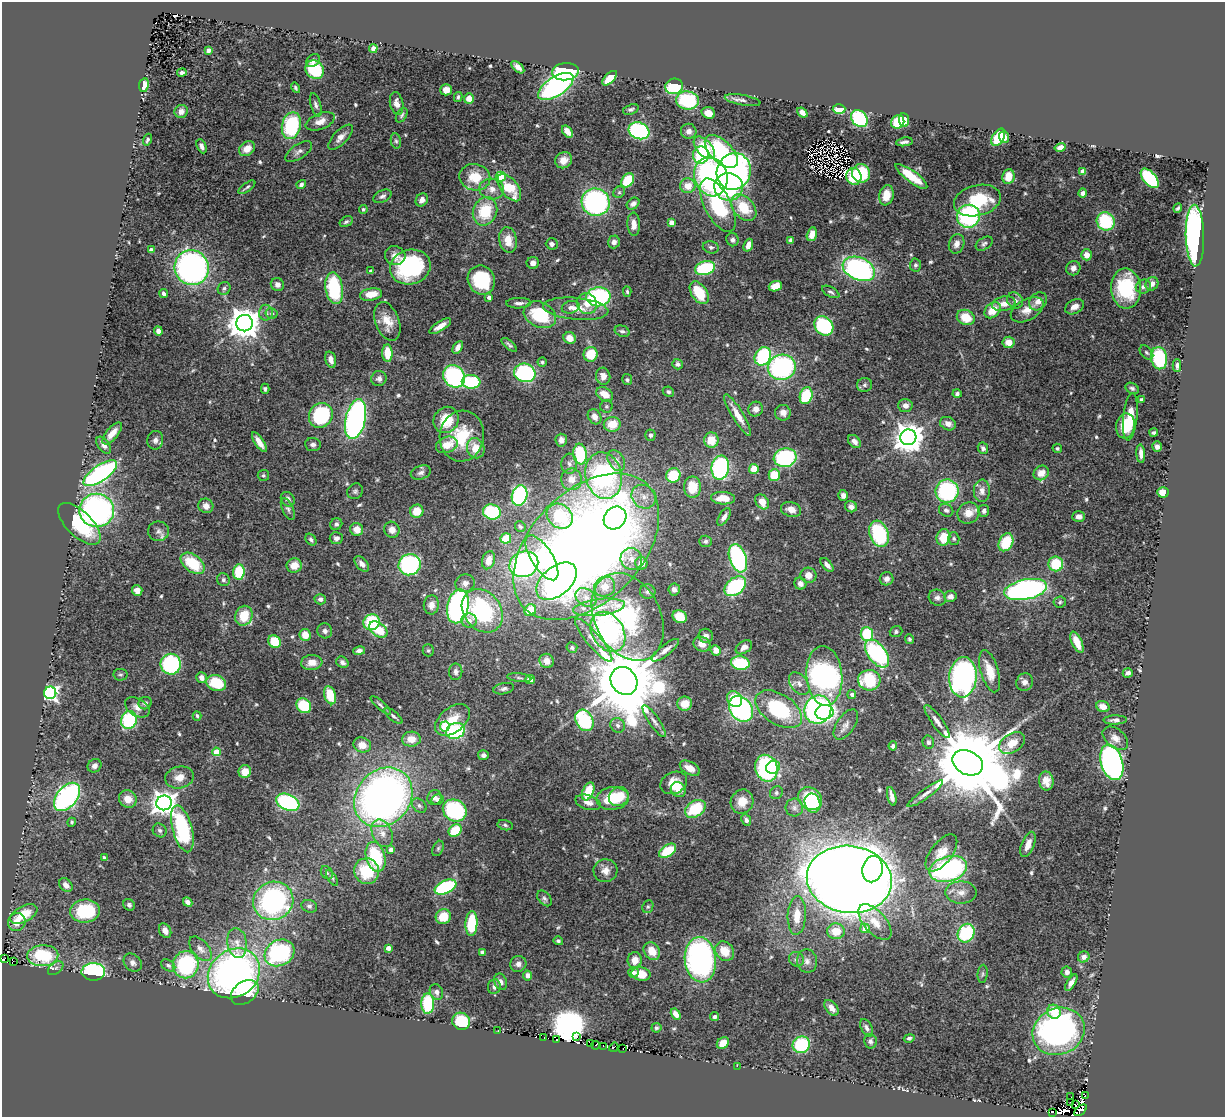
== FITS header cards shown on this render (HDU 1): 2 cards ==
NAXIS1  =                 1223
NAXIS2  =                 1115

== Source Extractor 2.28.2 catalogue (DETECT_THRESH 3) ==
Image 1223 x 1115 px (HDU 1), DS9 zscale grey, 1 PNG px = 1 image px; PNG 1227 x 1119 px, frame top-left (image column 1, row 1115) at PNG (2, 2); each listed source drawn as its Kron ellipse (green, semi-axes under 4 px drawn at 4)
Background 1.83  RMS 0.034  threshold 0.101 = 3 sigma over >= 5 px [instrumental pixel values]
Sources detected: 599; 16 with non-positive FLUX_AUTO (blend fragments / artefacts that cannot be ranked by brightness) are neither listed nor drawn; of the other 583, the 500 brightest by FLUX_AUTO listed and drawn (83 fainter detections omitted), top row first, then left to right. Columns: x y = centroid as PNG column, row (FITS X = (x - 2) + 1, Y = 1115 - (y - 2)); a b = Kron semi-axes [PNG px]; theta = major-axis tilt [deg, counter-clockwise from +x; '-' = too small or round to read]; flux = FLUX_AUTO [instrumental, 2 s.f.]
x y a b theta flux
373 48 4 4 - 12
208 50 4 4 - 8
313 60 7 5 38 8.9
518 67 8 4 -43 11
315 70 10 8 -46 110
182 72 5 3 - 6.4
565 72 13 8 6 300
610 78 9 4 45 65
144 85 7 5 82 22
556 86 20 9 33 450
674 86 9 7 17 120
295 88 5 4 - 4.1
446 90 6 5 - 17
458 97 5 3 - 3.9
469 98 5 5 - 20
687 100 11 9 -9 150
742 100 18 5 -10 11
397 103 11 6 -77 15
316 105 12 5 -74 7.3
631 109 8 5 19 5.1
839 109 6 5 - 43
181 111 7 6 - 14
802 112 6 4 -38 10
708 113 7 5 -20 22
402 115 8 5 58 4.5
859 118 9 7 -48 220
904 120 7 5 -84 37
320 121 15 8 21 21
898 122 7 6 - 73
291 126 13 9 77 180
567 131 7 4 -54 18
639 131 11 8 -21 320
689 131 8 7 - 12
340 137 16 7 46 16
998 137 9 6 59 88
1004 137 6 5 - 13
147 140 6 3 71 5.3
396 141 7 5 -79 4.6
904 142 8 3 9 6.6
202 146 7 4 -67 9.1
1060 147 5 4 - 14
704 148 13 7 -48 62
247 149 9 6 36 24
299 151 15 7 33 11
721 152 20 10 -45 200
701 155 8 8 - 100
564 160 8 8 - 21
734 171 19 17 69 600
1083 171 4 4 - 32
861 173 9 9 - 110
854 176 8 7 - 58
911 176 19 5 -36 60
475 177 15 13 -12 57
501 177 5 5 - 140
711 177 20 16 -72 570
1008 177 7 6 - 41
1150 178 11 6 -49 200
628 180 7 5 54 100
301 184 5 4 - 6.6
688 186 7 7 - 31
247 187 10 3 34 4.9
729 187 14 13 - 230
509 188 16 8 -53 82
492 189 12 10 -11 21
619 192 6 5 - 4.5
1083 193 5 4 - 9
886 195 10 7 78 36
382 196 10 6 26 7.4
422 200 7 5 55 12
977 200 24 15 14 130
596 202 14 13 - 420
633 204 7 5 38 9.7
718 205 29 13 -63 200
744 208 15 10 -47 66
1178 208 5 3 - 3.7
363 209 4 4 - 4.2
485 211 14 12 67 91
968 216 11 11 - 280
1106 221 9 8 - 130
346 222 7 4 31 4.4
671 222 4 4 - 26
634 224 12 6 -87 19
812 234 7 5 76 21
1195 236 31 9 -89 750
508 240 13 9 -79 33
732 240 7 6 - 7
791 240 4 4 - 8.2
614 242 6 6 - 11
552 244 6 5 - 8.1
957 244 10 7 71 16
984 244 9 5 33 6.3
748 245 6 4 70 17
711 247 8 6 -14 5.5
151 250 4 4 - 12
1087 255 5 5 - 20
395 256 10 9 - 16
533 263 6 6 - 11
915 265 6 5 - 5.1
410 267 20 17 16 240
192 268 17 17 - 710
705 268 10 6 14 150
1073 268 7 7 - 12
859 269 17 11 -23 450
371 271 4 3 - 11
481 280 15 13 -61 150
1152 284 7 6 - 12
277 285 7 6 - 11
775 286 7 5 19 35
1143 287 8 7 - 7.7
224 288 7 6 - 5.5
334 288 16 8 -81 160
1126 289 20 15 -87 170
627 292 5 4 - 4
831 292 9 4 -28 5.6
699 293 12 7 -56 75
164 294 4 4 - 7.3
371 294 11 6 9 33
489 297 4 3 - 9.9
598 297 12 9 4 290
1015 300 8 7 - 9.7
1038 301 10 8 43 18
519 303 12 5 1 10
587 304 11 10 - 23
1004 304 11 7 12 21
571 307 9 6 14 9
1074 307 10 7 28 17
576 309 33 11 -5 42
993 310 9 7 45 42
1027 310 18 10 29 29
266 313 8 7 - 8.7
272 313 6 5 - 4.4
540 315 17 12 -26 120
966 317 9 7 -24 48
387 321 20 12 -70 38
245 323 8 8 - 4600
440 326 12 4 32 18
824 326 10 8 -48 200
158 331 5 4 - 14
622 331 7 5 -22 6.6
570 338 6 5 - 19
1008 342 6 5 - 23
509 345 9 4 -41 5.2
458 347 7 4 60 14
387 353 9 5 -86 52
1146 353 8 5 -49 5
591 354 7 7 - 52
763 356 9 7 61 200
1159 358 11 8 -81 150
331 360 8 5 -73 13
542 362 4 4 - 3.7
678 364 5 5 - 5.8
1177 366 6 3 -90 6.2
782 367 14 12 12 370
525 373 11 9 -18 290
454 376 12 10 -50 310
603 376 8 7 - 15
379 379 8 7 - 9.6
627 380 5 5 - 4
471 382 9 7 -4 150
865 385 7 7 - 6.5
1132 388 7 5 -31 5.9
265 389 5 4 - 4.3
668 392 6 5 - 5.1
957 393 4 4 - 5.4
605 394 9 6 -32 30
806 396 8 6 73 110
1141 400 4 3 - 4.1
905 405 7 6 - 14
606 406 6 6 - 4.2
756 409 7 7 - 14
783 413 8 8 - 15
321 415 13 11 53 180
738 415 24 5 -58 33
595 417 8 6 -58 15
1130 417 24 7 84 70
356 419 20 10 77 730
446 420 13 12 - 68
612 424 8 7 - 38
948 424 8 6 -25 14
1125 426 12 9 81 50
1154 432 4 3 - 5
112 433 13 6 50 23
650 435 5 5 - 6.3
462 436 25 22 81 110
908 437 8 8 - 3600
155 440 9 8 - 11
561 440 6 5 - 13
711 440 7 7 - 43
259 442 11 4 -57 21
854 442 7 5 -46 12
104 445 10 5 -52 10
313 445 8 6 -7 7.7
447 445 11 8 19 36
1157 446 5 5 - 10
476 448 10 8 -69 38
983 448 6 5 - 8
1057 448 5 4 - 3.7
580 454 10 7 -84 120
1141 454 9 4 -86 13
785 458 11 9 10 220
616 461 11 7 -58 16
569 464 10 8 86 10
720 468 12 8 82 310
754 469 5 5 - 41
100 473 19 8 34 470
421 473 10 6 19 9
1041 473 8 7 - 28
263 475 5 5 - 3.9
673 475 7 7 - 79
774 475 6 5 - 59
604 476 23 18 -76 510
571 479 11 10 - 24
692 487 10 8 90 48
355 491 8 7 - 5.7
947 491 11 11 - 230
982 491 11 8 -89 15
1163 492 6 5 - 31
519 495 10 7 73 310
843 495 5 4 - 9.7
644 497 13 11 -38 25
723 498 12 6 -3 38
288 499 8 6 -50 9.1
762 502 8 6 -53 31
206 506 7 7 - 15
851 507 6 5 - 13
288 509 12 5 -65 6.9
791 509 10 7 -16 19
97 510 17 16 - 620
946 510 7 6 - 6.8
417 511 7 6 - 43
984 511 6 5 - 8.5
492 512 9 7 -15 170
968 513 11 10 - 29
560 516 14 11 -38 120
1079 516 6 5 - 11
724 517 10 5 56 12
615 518 12 10 46 180
79 524 27 12 -44 140
336 524 6 5 - 5.8
520 526 5 5 - 4
357 529 6 6 - 24
392 530 8 7 - 19
158 531 10 9 - 12
879 534 13 9 -71 170
943 537 8 7 - 49
336 538 6 6 - 7.5
506 538 5 5 - 44
954 539 6 5 - 4.1
311 540 6 4 -54 5.9
705 541 6 5 - 5.8
1006 542 9 6 64 80
586 547 87 55 45 3100
542 558 25 10 -58 130
738 558 14 8 -71 340
631 559 11 10 - 19
488 560 9 6 72 25
193 563 13 8 -37 94
641 563 6 6 - 17
362 564 9 5 -48 11
524 564 15 12 24 410
1056 564 7 7 - 75
294 565 7 7 - 25
410 565 11 10 - 320
827 565 8 4 -48 11
239 572 7 6 - 82
808 575 8 7 - 19
887 579 7 6 - 13
223 580 6 6 - 5.9
556 581 23 14 40 480
465 583 9 9 - 13
800 584 6 6 - 11
735 586 12 8 38 190
605 587 10 9 - 24
674 589 6 5 - 9.9
1026 589 22 10 11 590
137 590 5 5 - 18
648 592 8 7 - 7.5
950 596 6 5 - 12
586 597 11 8 -34 16
937 598 9 8 - 9.4
320 599 6 5 - 8.3
1060 602 6 5 - 3.9
431 605 9 7 83 18
458 606 17 10 78 650
599 607 26 8 7 41
530 610 6 5 - 45
482 611 23 18 -52 240
244 616 10 8 69 57
628 617 46 33 -63 250
680 617 7 6 - 53
469 620 7 7 - 17
372 622 8 7 - 130
378 630 10 6 -37 72
325 631 7 7 - 8.6
608 632 21 15 -59 400
896 632 6 5 - 5.2
867 634 7 6 - 99
305 635 6 5 - 32
706 636 7 7 - 12
909 639 5 4 - 4.1
594 640 27 7 -50 26
274 642 7 5 -48 68
1077 642 11 5 -66 36
702 644 9 7 -27 21
744 647 9 6 33 11
572 648 5 5 - 5.2
428 650 6 5 - 4.5
665 650 17 5 38 14
716 650 5 5 - 18
359 651 6 4 12 8.1
877 654 16 9 -54 300
547 661 7 7 - 18
312 662 10 7 5 23
342 662 6 5 - 8.3
740 663 9 6 -9 120
171 664 10 10 - 220
990 671 22 9 -73 49
456 672 8 6 -89 9.5
1128 673 5 4 - 8.7
120 675 7 6 - 4.5
824 676 30 18 -85 740
963 677 20 13 86 580
201 678 5 5 - 15
519 678 12 4 -7 5.6
530 680 5 4 - 20
869 680 11 10 - 110
624 681 14 13 - 32000
1025 682 9 8 - 13
216 683 10 8 -19 74
799 684 13 8 -52 16
504 689 10 5 11 7.3
50 693 6 6 - 620
852 694 4 4 - 8.5
330 695 9 5 -73 61
735 699 8 6 -47 44
145 703 7 6 - 6.5
685 704 7 7 - 32
381 705 13 3 -42 7.2
304 706 8 7 - 89
137 707 13 8 -32 18
1103 707 7 5 -24 18
741 709 14 11 -53 450
779 709 26 15 -32 210
818 710 14 13 - 440
824 712 9 7 10 140
197 716 5 3 - 3.9
393 716 11 4 -39 7.1
129 720 9 8 - 170
453 720 20 12 39 50
584 720 11 8 -62 190
1115 720 12 4 0 9.6
654 721 19 5 -55 14
937 722 20 5 -54 16
846 724 17 9 56 17
618 725 8 6 -46 7.9
445 726 5 5 - 100
455 731 10 7 25 180
1115 738 14 9 -40 18
411 739 9 7 2 29
928 742 7 5 -76 6.4
1012 743 14 9 33 37
362 745 9 7 -17 27
893 746 4 4 - 5.2
216 752 4 4 - 64
483 755 5 5 - 7.5
1112 762 18 11 -73 910
968 763 16 12 -26 41000
94 766 7 6 - 11
773 767 7 6 - 36
690 768 11 6 -28 23
766 768 13 11 -75 310
245 772 6 6 - 32
179 777 14 11 13 25
1046 781 9 7 -81 19
674 783 14 10 26 32
678 789 8 7 - 44
588 791 9 5 67 74
776 793 7 6 - 5.5
925 794 21 4 36 14
619 796 10 9 - 53
892 796 9 4 -76 11
67 797 16 10 50 510
383 797 32 27 48 1400
434 798 7 7 - 11
613 798 16 11 8 80
810 798 12 10 -33 140
128 799 9 8 - 27
438 800 6 5 - 6.8
288 802 12 8 -23 260
588 802 13 7 -16 13
742 802 12 11 - 33
164 803 7 7 - 2000
813 803 10 7 -70 78
419 806 8 6 -46 6.5
794 808 9 9 - 11
695 809 11 8 34 94
455 810 12 10 -32 230
746 820 6 4 -63 8.5
72 822 4 4 - 3.8
505 825 7 5 -12 4.9
182 829 24 9 -75 250
160 830 7 6 - 6.1
455 831 7 5 35 80
382 833 14 9 -65 22
1028 844 13 6 69 22
438 848 8 5 64 4.7
391 850 4 4 - 17
668 851 9 6 33 70
941 853 22 10 52 34
375 857 15 9 -75 140
104 858 4 3 - 4.7
872 869 13 10 78 280
948 869 19 12 15 400
367 871 13 12 - 110
605 871 12 11 - 19
327 873 7 5 -56 4.8
332 878 9 4 -57 4.4
849 879 43 33 -7 6700
66 885 8 5 -50 14
445 887 11 6 24 240
961 892 15 11 0 27
544 898 9 6 -50 5.9
273 901 20 19 - 450
188 902 5 4 - 11
129 905 6 5 - 6.1
309 906 8 6 -16 6.7
648 907 6 5 - 4
85 911 15 11 6 150
24 914 15 8 27 64
797 915 19 9 87 38
443 917 8 7 - 52
17 922 9 8 - 25
875 922 21 11 -49 38
471 923 12 6 87 120
865 928 5 4 - 28
165 931 8 5 -61 17
836 931 9 8 - 40
966 933 9 8 - 170
558 941 5 4 - 4.4
237 943 15 9 -81 24
388 948 4 4 - 22
200 949 15 8 -49 17
652 951 9 7 -54 34
725 951 10 8 -51 46
483 952 4 3 - 9.3
279 953 15 13 28 310
43 956 15 10 3 150
1084 957 6 5 - 13
3 959 2 2 - 27
796 959 8 7 - 7.3
635 960 8 7 - 23
700 960 23 15 -85 670
13 961 4 2 - 5.5
807 961 11 10 - 15
133 963 10 8 -44 10
518 964 8 8 - 11
168 965 8 5 -32 5.3
186 965 13 13 - 210
56 968 9 5 38 8.1
93 972 12 9 1 250
633 972 5 5 - 7.2
1067 972 5 5 - 8.4
234 973 28 23 38 1000
641 974 9 6 -12 42
983 974 9 5 86 4.7
528 975 5 4 - 13
501 982 8 6 -69 12
1071 983 9 4 58 11
494 987 7 6 - 9.1
245 992 15 10 36 110
436 992 8 6 -65 9.4
428 1004 10 6 -90 130
831 1008 9 5 -52 16
1054 1012 7 6 - 51
676 1014 6 4 -57 17
714 1017 4 4 - 5.8
461 1021 9 8 - 130
656 1028 5 5 - 4.5
867 1028 9 5 -64 7.5
498 1031 3 2 - 3.9
1059 1031 26 23 25 810
577 1036 3 2 - 22
543 1038 2 2 - 8.6
909 1038 5 4 - 4.3
557 1039 4 3 - 9.3
870 1041 7 6 - 6.4
723 1043 6 5 - 27
591 1044 4 2 - 12
596 1045 4 2 - 29
801 1045 9 8 - 140
603 1046 3 2 - 14
614 1047 5 3 - 91
622 1049 2 2 - 30
737 1066 2 2 - 43
1085 1096 2 2 - 36
1071 1097 2 2 - 15
1071 1102 4 2 - 34
1075 1105 3 2 - 35
1081 1110 7 4 41 19
1052 1112 2 2 - 31
At the frame edge (FLAGS 8, measured only in part): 1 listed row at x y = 3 959
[83 fainter detections neither listed nor drawn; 16 non-positive-flux detections neither listed nor drawn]